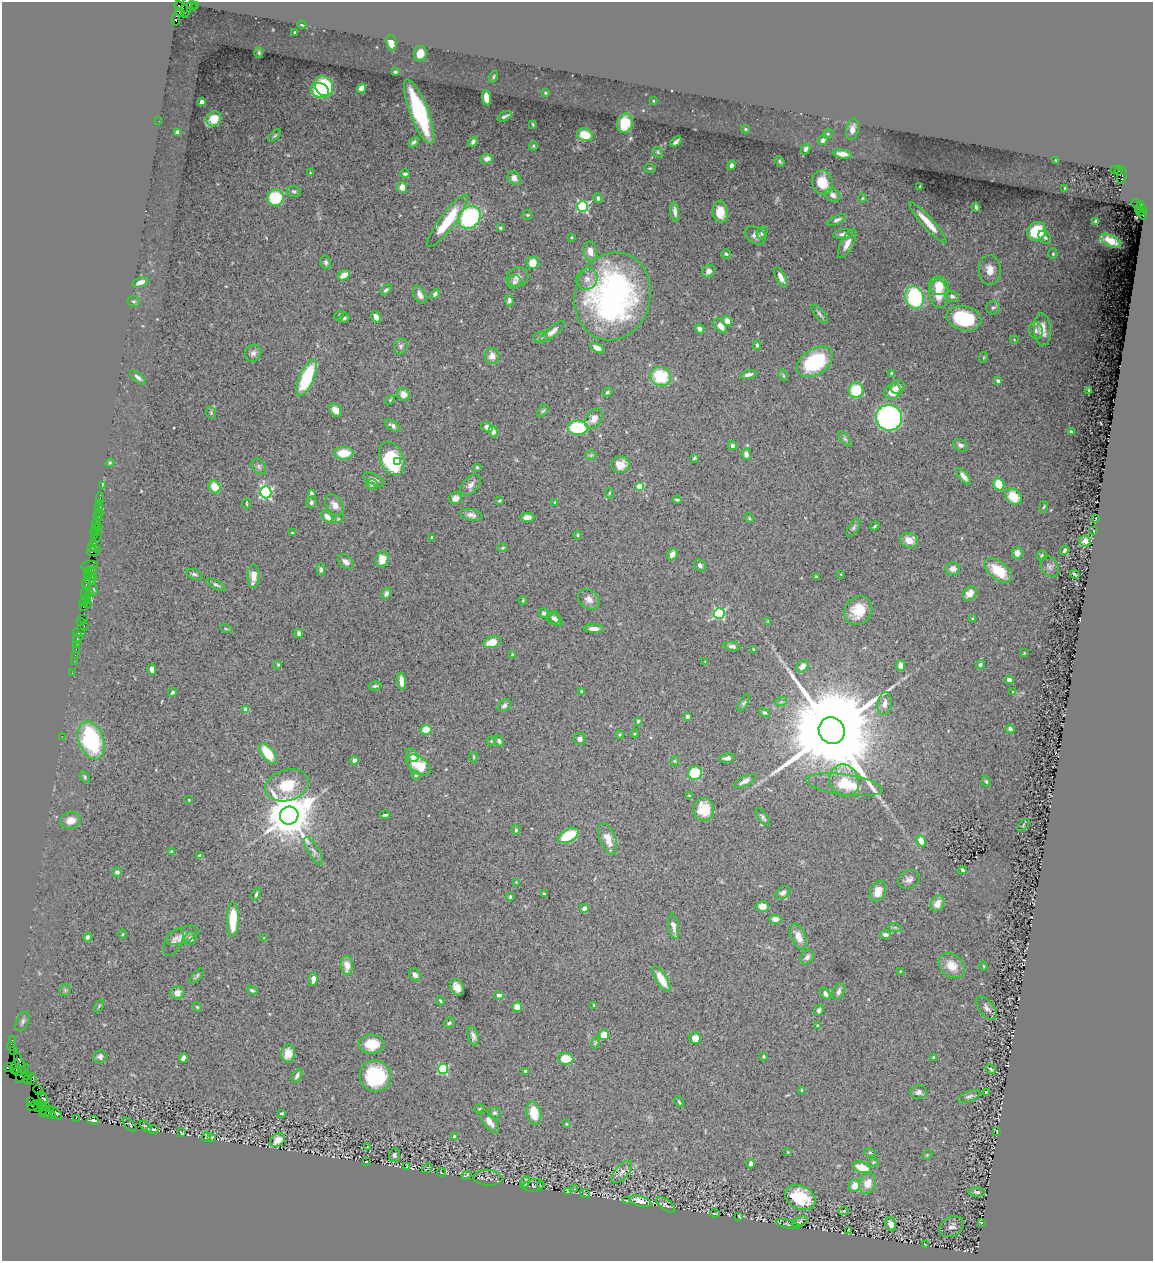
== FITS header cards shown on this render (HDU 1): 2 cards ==
NAXIS1  =                 1151
NAXIS2  =                 1259

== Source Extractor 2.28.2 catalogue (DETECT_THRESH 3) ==
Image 1151 x 1259 px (HDU 1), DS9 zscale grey, 1 PNG px = 1 image px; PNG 1155 x 1263 px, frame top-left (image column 1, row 1259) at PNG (2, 2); each listed source drawn as its Kron ellipse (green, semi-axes under 4 px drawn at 4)
Background 0.547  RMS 0.031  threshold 0.0938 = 3 sigma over >= 5 px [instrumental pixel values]
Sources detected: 483; all 483 listed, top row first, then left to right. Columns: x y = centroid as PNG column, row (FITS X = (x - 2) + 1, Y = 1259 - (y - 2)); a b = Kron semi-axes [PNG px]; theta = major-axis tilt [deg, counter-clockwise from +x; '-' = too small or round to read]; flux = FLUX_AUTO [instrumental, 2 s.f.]
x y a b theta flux
192 6 5 3 - 74
195 6 3 3 - 47
181 7 7 4 -34 320
186 7 11 5 80 290
180 12 4 3 - 260
176 19 6 3 82 190
302 25 4 3 - 2.4
295 32 3 3 - 3.4
391 43 8 5 -77 23
259 53 5 4 - 3
420 54 8 6 74 29
395 72 4 3 - 3.2
493 77 6 4 73 2.7
324 86 10 8 -52 100
362 88 5 4 - 21
320 91 9 7 -25 130
545 93 3 3 - 2
486 98 8 4 -81 19
653 101 2 2 - 1.4
202 102 4 4 - 26
419 112 34 9 -69 220
505 116 7 3 24 4.9
214 119 8 7 - 27
159 121 2 2 - 1.1
625 123 10 7 77 49
533 124 4 2 - 2
745 129 4 3 - 3.1
852 129 11 6 80 14
177 132 4 4 - 16
828 134 5 4 - 2.8
585 135 8 6 -18 33
275 136 8 4 41 3.3
823 140 5 4 - 9.1
414 142 6 4 43 4.8
473 142 5 4 - 5.8
676 142 6 3 42 5.8
533 146 4 4 - 2.4
806 149 5 4 - 5.3
658 152 6 4 -48 3
842 154 9 4 -8 16
487 159 6 5 - 6.9
1056 160 3 2 - 1.9
780 161 6 4 -51 3.4
731 165 4 4 - 7.7
650 168 6 3 -7 2.2
1114 169 3 2 - 120
1119 171 5 3 - 440
310 173 4 4 - 1.7
405 174 4 3 - 4
1122 175 8 5 81 520
514 178 7 6 - 11
822 182 12 10 -76 40
920 186 3 2 - 1.2
402 187 5 5 - 16
1065 188 3 2 - 1.4
294 191 7 5 -15 4.7
833 195 8 6 -31 9.3
276 198 8 8 - 100
598 198 5 4 - 5.7
862 198 4 3 - 1.6
1136 204 4 3 - 120
1141 205 4 3 - 440
583 206 5 5 - 250
976 207 5 3 - 4.1
1138 209 3 3 - 120
1144 209 4 3 - 1100
675 212 10 4 -84 9
720 212 11 7 -82 31
1141 212 4 3 - 180
528 215 5 4 - 2.6
1143 215 4 2 - 250
470 217 12 10 50 250
837 220 10 4 27 6.2
447 221 32 7 53 73
1096 222 4 4 - 6.9
928 223 27 5 -48 33
500 228 4 3 - 3
1037 231 10 9 - 91
762 233 7 5 67 4.9
843 234 10 5 6 7.8
755 235 11 8 -36 11
571 237 3 3 - 2.5
1045 237 7 5 -48 6
1111 241 11 5 -28 21
847 244 16 6 62 15
590 251 10 6 -78 18
726 254 4 4 - 3.2
1053 254 5 4 - 2.8
326 262 7 5 -78 5.4
533 263 6 6 - 28
990 270 15 11 -86 28
709 271 7 6 - 9.4
344 275 6 4 29 17
517 277 11 9 22 13
781 277 11 4 -63 13
587 279 11 10 - 15
140 282 9 4 22 12
514 282 7 6 - 6.6
939 286 10 8 -34 33
386 290 6 4 43 4.2
938 293 14 9 -83 38
420 294 10 5 -62 11
435 294 5 4 - 6.9
613 296 44 38 74 630
952 296 7 5 -13 6
914 297 11 9 -74 180
509 300 6 4 -87 5.8
134 301 6 5 - 4.2
993 308 7 6 - 6
820 314 12 4 -50 5.6
339 315 5 3 - 3
376 317 6 4 -63 13
344 318 5 4 - 3.6
964 318 17 12 -14 130
727 321 5 4 - 18
720 326 8 5 -48 19
700 329 5 4 - 10
1042 330 16 8 -86 20
1036 331 8 7 - 6.3
552 332 15 5 38 12
540 337 7 5 3 4.6
1014 339 4 3 - 1.5
757 345 5 3 - 3.7
401 346 8 6 68 6.3
597 348 7 4 -30 16
253 353 9 8 - 7.9
492 356 8 7 - 16
984 357 5 3 - 2
815 362 20 13 33 150
891 373 3 3 - 3
749 374 8 4 11 8.3
783 375 6 3 -72 2.8
661 376 10 9 - 96
138 377 10 4 -40 7.1
307 377 19 7 66 130
998 381 4 3 - 8.7
898 387 7 6 - 13
856 390 7 7 - 72
1089 391 4 2 - 2
607 392 5 4 - 3.6
892 392 8 7 - 32
403 394 6 6 - 17
390 400 6 3 46 2.4
335 410 7 5 -50 15
543 411 7 4 53 3.5
211 413 6 4 -71 3.3
889 418 13 12 - 500
594 419 11 7 52 17
392 426 9 4 -34 6.3
487 427 6 4 -27 16
578 428 10 7 0 140
493 432 5 4 - 9.9
1071 432 3 3 - 2.8
845 439 9 4 -54 4.8
960 445 7 5 -30 6.8
732 446 4 4 - 6.8
344 453 10 6 1 41
746 454 6 4 -82 9.1
591 455 5 5 - 3.1
392 458 17 11 -65 160
694 458 4 3 - 2.8
398 462 4 3 - 16
110 463 4 4 - 2.5
620 465 9 8 - 19
259 467 8 6 -58 5.8
477 467 3 3 - 2.3
964 476 10 4 -53 12
374 480 11 5 -26 9.2
372 484 6 5 - 4
999 484 6 5 - 51
470 485 12 7 48 11
102 486 3 2 - 13
215 487 6 5 - 41
640 487 4 4 - 58
266 492 6 5 - 380
311 493 4 3 - 3.1
609 493 5 3 - 2
1014 496 9 7 -39 44
100 497 5 2 - 35
455 498 6 6 - 9.5
677 500 4 3 - 3.5
500 501 3 3 - 2.7
311 502 6 5 - 4.9
555 502 3 3 - 1.7
99 503 2 2 - 13
247 503 5 2 - 2.1
335 505 12 8 -54 14
1044 507 5 3 - 2
99 508 4 3 - 83
100 513 2 2 - 15
471 515 11 6 -12 9.8
98 517 5 2 - 27
327 517 7 5 -47 15
527 517 7 4 -1 11
749 518 5 4 - 2.1
1096 518 3 2 - 1
338 519 5 3 - 1.9
96 523 5 3 - 98
875 526 5 3 - 2.5
95 527 4 2 - 80
99 527 2 2 - 340
853 528 10 5 60 4.7
1094 531 2 2 - 1.4
95 532 5 3 - 68
292 533 3 3 - 2.2
94 535 2 2 - 60
578 535 4 4 - 2.5
97 537 2 2 - 62
432 537 3 3 - 4.8
909 540 9 7 -21 22
1085 541 6 5 - 13
94 543 3 2 - 59
92 548 4 2 - 63
503 548 5 3 - 2.4
97 549 3 2 - 17
1065 550 5 3 - 4.2
93 552 6 3 -6 120
1017 553 6 5 - 13
672 554 6 5 - 9.5
1042 555 5 5 - 3.4
382 559 8 6 76 28
346 562 9 6 -40 11
89 565 8 4 8 100
700 565 7 5 -47 5.6
1050 567 11 8 -60 7.1
953 569 7 6 - 12
90 570 7 3 17 130
321 570 6 3 -90 4
998 570 16 9 -38 56
88 574 4 2 - 47
194 574 9 5 -19 4.7
841 574 3 2 - 1.3
1075 574 5 2 - 3
91 576 6 4 -21 100
253 576 11 6 89 19
816 577 3 3 - 2.9
90 580 5 3 - 270
86 583 6 2 84 210
216 585 10 4 -26 4.6
93 590 6 3 -81 2.6
89 592 3 2 - 42
85 593 6 3 86 130
970 593 8 6 46 16
386 594 6 4 58 8.5
86 598 4 3 - 100
589 599 12 9 -38 12
523 600 4 3 - 2.2
84 602 5 3 - 63
87 603 3 2 - 74
83 607 3 3 - 55
858 610 15 13 49 44
544 613 5 4 - 5.3
719 613 5 5 - 260
83 618 2 2 - 21
553 618 7 6 - 6.4
972 619 3 3 - 2.2
556 620 7 5 -50 5.2
80 621 3 2 - 53
768 621 4 4 - 1.8
84 626 2 2 - 34
226 629 6 4 -19 2.6
594 629 10 4 -1 11
78 633 6 3 -8 85
299 633 4 3 - 5.2
78 638 6 3 65 120
492 642 9 5 16 26
77 644 3 2 - 50
732 646 8 4 -9 6.4
76 649 2 2 - 45
753 649 4 2 - 1.4
1024 653 3 3 - 1.5
75 655 2 2 - 28
512 655 3 3 - 2.9
74 661 2 2 - 32
705 662 4 3 - 1.6
278 664 4 3 - 2.2
980 664 4 4 - 4.5
901 665 6 4 -76 16
803 666 7 5 50 14
152 669 5 4 - 7.9
72 673 2 2 - 21
1009 680 4 4 - 6.8
402 681 8 4 -83 17
375 686 7 4 9 4
172 692 4 3 - 3.2
581 692 3 3 - 2.9
1013 692 3 3 - 2.2
781 702 6 3 18 2.9
744 703 9 4 61 4.1
885 704 11 7 82 12
504 705 7 5 44 5.4
246 710 4 4 - 35
764 712 5 4 - 3.4
687 716 3 3 - 11
638 721 3 3 - 3.3
1010 729 5 4 - 4.9
426 730 5 5 - 34
832 731 13 13 - 67000
635 733 4 3 - 1.9
620 734 4 3 - 2.2
62 736 2 2 - 20
580 739 6 6 - 6.9
91 740 20 12 -71 230
491 741 5 4 - 2.5
499 741 6 4 -57 4.7
268 753 12 6 -54 58
412 755 8 5 -52 10
473 757 5 3 - 2.3
727 758 8 4 8 8.2
354 760 4 4 - 6.3
674 761 5 4 - 2.2
418 765 13 8 -38 58
695 773 7 6 - 96
416 775 5 4 - 2.7
85 777 6 4 -61 3.4
844 780 16 14 -60 49
745 781 12 5 28 9.8
986 781 5 4 - 3
287 785 22 15 16 65
844 785 38 10 -8 69
690 796 4 3 - 3.4
189 800 3 3 - 1.4
704 809 11 10 - 41
385 815 5 3 - 3.4
289 816 9 9 - 10000
763 817 10 4 -54 4.8
71 820 11 8 16 19
1023 825 7 3 46 2
516 830 5 4 - 3.3
568 836 11 6 29 68
608 839 16 7 -68 26
921 841 6 4 -64 20
313 851 16 5 -58 8.8
172 852 4 4 - 4.3
199 856 4 4 - 3.8
963 870 4 3 - 4.2
117 872 5 5 - 5.3
909 879 11 8 23 10
516 882 3 3 - 1.4
878 891 11 7 68 22
783 892 8 5 37 7.3
256 894 6 3 71 3.3
544 894 3 3 - 2.5
510 897 4 2 - 2.7
937 903 8 6 62 19
762 906 6 5 - 12
585 908 5 4 - 8
233 919 17 6 88 57
775 919 6 4 -5 11
674 926 13 5 -80 12
895 927 7 4 -19 3
123 934 4 3 - 2
182 935 17 8 20 15
885 935 6 4 -5 7.5
88 937 4 3 - 5.2
799 937 13 7 -68 19
190 938 7 6 - 7.6
264 938 3 3 - 1.4
173 942 15 8 62 11
807 957 8 5 52 7.9
347 965 9 6 -86 19
952 966 14 11 -41 30
983 966 4 3 - 1.7
900 971 3 2 - 1.5
415 975 7 5 -53 8.9
197 976 10 3 50 3.6
313 979 6 4 81 14
661 979 15 5 -59 34
457 987 9 6 -60 17
65 990 6 5 - 3.7
252 990 5 4 - 3.6
838 992 9 5 69 8.4
177 993 7 6 - 13
825 993 6 4 -57 8.8
499 995 5 4 - 6
440 1001 5 3 - 2.6
594 1005 3 3 - 2.3
99 1006 7 3 58 2.3
197 1007 5 4 - 2.5
517 1007 5 5 - 16
987 1008 13 7 -54 9.1
819 1010 6 4 68 5.8
23 1021 10 6 65 7
449 1023 6 5 - 3.5
818 1026 4 3 - 7.8
604 1035 5 5 - 26
473 1036 10 5 -73 8.4
695 1038 6 5 - 16
12 1040 2 2 - 9.4
595 1043 6 3 71 2.2
372 1044 13 9 -2 35
11 1046 4 2 - 85
13 1050 2 2 - 20
288 1053 9 7 77 19
764 1056 4 3 - 2.6
100 1057 7 6 - 7.3
933 1057 3 3 - 2.9
183 1058 4 4 - 11
566 1059 7 6 - 35
20 1063 11 3 -68 600
9 1067 4 4 - 120
15 1067 7 4 72 1100
443 1069 5 5 - 170
991 1069 6 3 -28 2.2
18 1071 5 2 - 68
525 1071 3 3 - 2.6
22 1073 11 3 61 210
27 1076 3 2 - 26
297 1076 8 4 62 5.1
375 1076 16 15 - 120
28 1079 3 3 - 50
32 1079 6 3 71 79
38 1090 5 2 - 100
802 1090 3 3 - 1.7
919 1092 8 7 - 7.7
986 1092 4 2 - 2.3
969 1096 11 5 19 6.1
43 1098 7 4 -67 690
30 1102 4 3 - 99
679 1102 5 3 - 2.7
41 1104 5 3 - 1500
33 1106 6 3 35 230
45 1106 3 2 - 80
38 1107 3 2 - 620
480 1109 5 4 - 2.6
43 1110 4 3 - 77
47 1111 7 2 34 260
56 1113 8 2 -44 360
281 1113 4 2 - 2.2
494 1113 6 5 - 4.2
534 1113 12 7 -76 41
50 1114 5 3 - 200
76 1118 3 2 - 47
93 1120 6 4 -6 4.6
489 1122 14 6 -53 17
566 1124 3 2 - 1.6
130 1125 9 3 -46 2.3
146 1126 7 2 -40 2
153 1129 6 3 1 3.9
997 1131 4 2 - 1.2
182 1133 4 3 - 1.9
206 1137 5 4 - 4.7
212 1137 3 2 - 1.8
454 1137 4 4 - 5.1
278 1140 8 6 38 15
367 1147 3 2 - 1.2
788 1152 3 3 - 1.5
870 1153 6 3 -19 2.4
395 1155 7 5 80 5.8
927 1155 6 4 43 2.5
366 1162 3 2 - 1.3
873 1162 5 4 - 2.4
751 1164 5 3 - 7.1
407 1167 4 2 - 1.7
862 1167 9 5 -19 39
427 1168 6 2 42 2.2
622 1172 13 6 48 10
441 1173 4 2 - 1.7
467 1175 5 2 - 2.3
488 1178 14 8 -5 8.4
525 1182 6 3 67 5.5
868 1183 10 8 69 25
534 1185 10 6 8 3.4
540 1186 4 2 - 1.3
854 1186 6 5 - 26
575 1189 3 2 - 1.3
568 1191 4 3 - 1.6
977 1192 8 4 -4 5.3
585 1194 5 3 - 1.4
800 1197 16 11 -26 76
627 1200 3 2 - 1.5
640 1201 11 5 -15 18
666 1205 11 5 -36 5.5
844 1211 5 3 - 2.2
715 1213 5 2 - 1.8
739 1216 3 2 - 1.7
800 1221 8 4 22 3
981 1223 3 2 - 1.8
788 1224 12 3 -14 3.1
891 1224 7 5 -69 16
952 1227 13 9 30 13
849 1230 3 2 - 1.8
925 1244 3 2 - 1.3